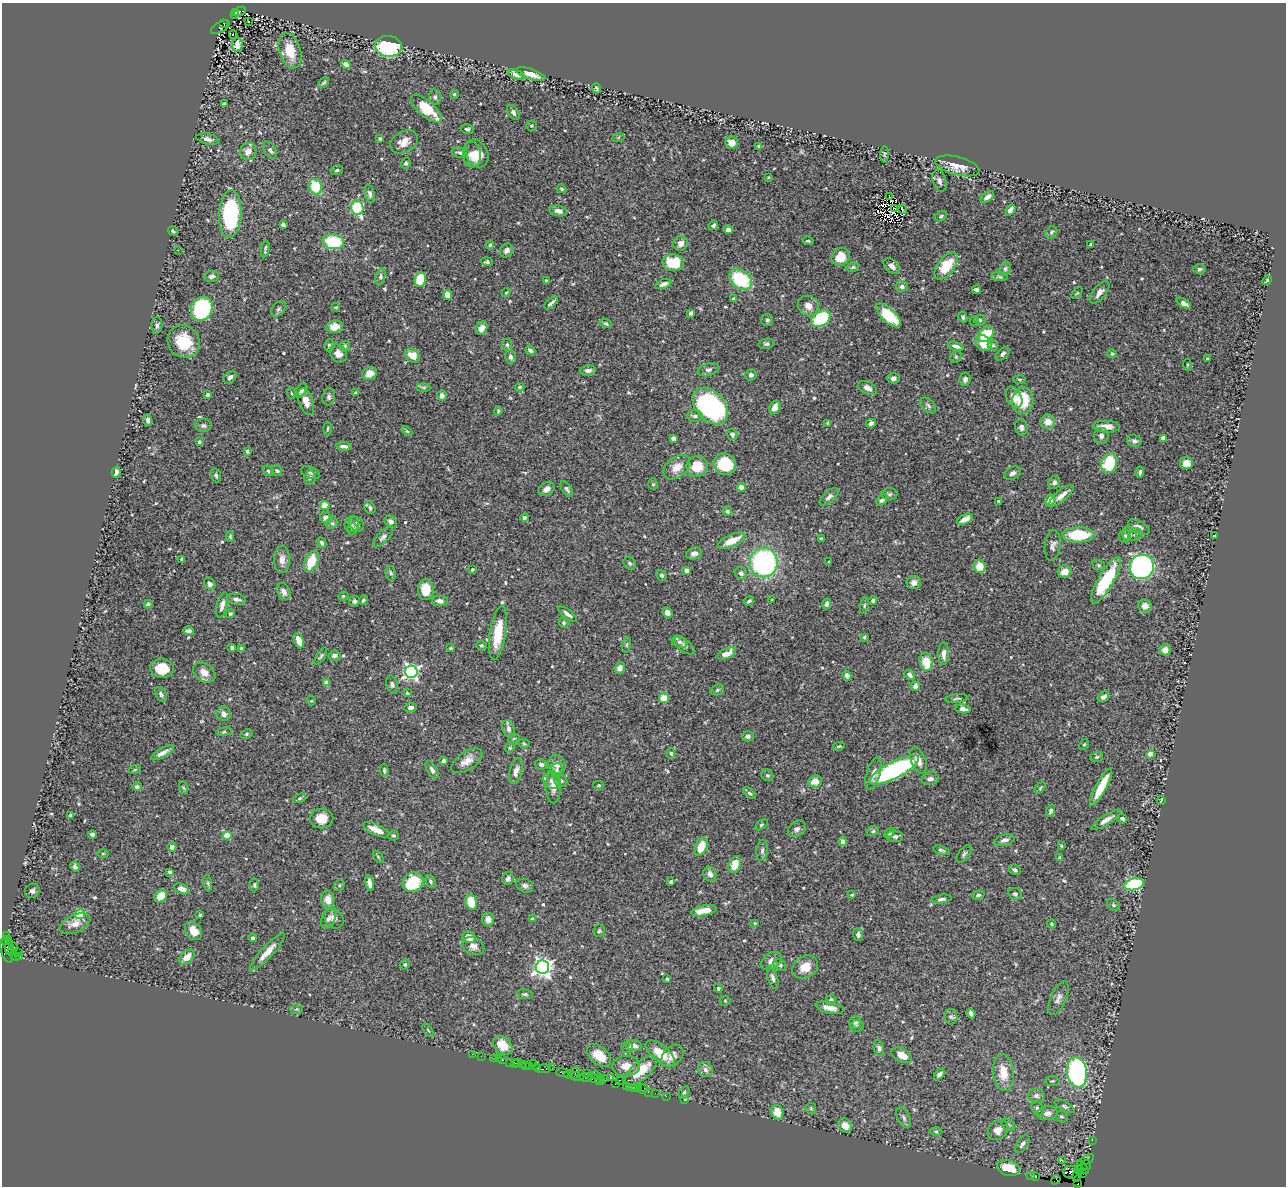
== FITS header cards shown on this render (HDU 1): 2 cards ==
NAXIS1  =                 1284
NAXIS2  =                 1184

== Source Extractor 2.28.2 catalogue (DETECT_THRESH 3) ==
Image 1284 x 1184 px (HDU 1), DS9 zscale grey, 1 PNG px = 1 image px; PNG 1288 x 1188 px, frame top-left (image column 1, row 1184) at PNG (2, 3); each listed source drawn as its Kron ellipse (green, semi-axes under 4 px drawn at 4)
Background 1.76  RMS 0.04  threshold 0.12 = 3 sigma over >= 5 px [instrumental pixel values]
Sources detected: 582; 1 with non-positive FLUX_AUTO (blend fragments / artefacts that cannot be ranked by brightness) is neither listed nor drawn; of the other 581, the 500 brightest by FLUX_AUTO listed and drawn (81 fainter detections omitted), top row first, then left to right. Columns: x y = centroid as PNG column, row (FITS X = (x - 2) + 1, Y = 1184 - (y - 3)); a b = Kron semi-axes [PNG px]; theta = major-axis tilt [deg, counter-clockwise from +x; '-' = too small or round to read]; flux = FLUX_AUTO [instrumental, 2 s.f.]
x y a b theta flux
240 11 6 4 27 860
236 12 3 2 - 210
234 15 2 2 - 240
248 21 3 2 - 12
224 23 3 2 - 260
220 27 10 5 29 820
233 34 4 2 - 7
237 45 7 5 86 16
388 46 13 10 -5 250
290 51 18 10 -72 55
346 64 5 4 - 12
516 74 9 4 -24 11
531 74 15 5 -18 25
324 83 6 4 44 4
596 88 5 2 - 3.7
454 94 4 4 - 4.1
435 97 8 6 -81 8.4
224 104 3 3 - 3.2
426 109 19 8 -40 83
513 112 8 5 -57 8.3
531 126 5 5 - 4
467 129 7 4 -13 5.1
618 138 6 4 20 3.8
208 139 12 5 -12 12
380 139 3 3 - 5
404 142 15 10 29 28
732 143 6 6 - 19
759 146 4 3 - 4.8
270 150 9 5 -57 8.2
248 151 9 8 - 18
460 153 8 5 -7 6.4
477 153 14 11 -61 45
472 154 13 9 -82 28
884 154 8 4 89 3.9
406 163 5 5 - 4.1
957 166 23 9 -14 35
337 170 6 4 18 4.6
768 177 3 2 - 3.4
939 181 11 6 -72 11
315 187 8 6 -68 83
562 189 5 4 - 4.8
370 194 9 5 -77 8.8
889 197 3 3 - 3.9
987 197 8 4 37 13
357 208 7 6 - 200
895 208 3 2 - 6.3
903 209 4 2 - 5.2
1010 210 6 4 50 13
558 211 9 5 -14 14
230 214 24 11 87 320
941 216 6 4 29 5.1
283 225 4 3 - 4.7
713 225 5 4 - 6.8
728 229 5 4 - 8.4
173 231 5 3 - 5.1
1051 232 7 5 52 4.9
808 241 5 3 - 3.7
333 242 11 7 -6 140
681 243 7 7 - 17
490 245 4 4 - 8
1091 245 3 3 - 4.5
265 249 8 2 82 4.1
178 250 2 2 - 9.2
506 250 7 6 - 13
841 257 9 8 - 45
487 262 6 4 -6 4.7
673 263 11 8 -6 100
892 266 9 6 -39 13
946 266 16 8 52 82
853 267 6 4 11 5.2
1005 269 7 5 75 6
1199 269 6 4 2 4.8
211 276 7 5 7 7.7
380 277 9 4 74 5.9
1000 277 8 4 -1 5.7
740 279 12 9 -36 180
420 280 7 5 77 81
546 280 4 3 - 3.3
1267 280 5 3 - 3.5
663 284 8 4 21 11
902 286 6 5 - 8.9
977 290 4 3 - 7.2
1100 292 13 6 50 15
506 293 4 3 - 3.3
1077 293 6 4 44 3.3
447 295 5 4 - 24
734 299 4 3 - 10
551 303 8 3 43 6.6
1184 303 8 4 -31 13
808 306 11 9 -35 23
336 307 4 3 - 2.9
202 309 12 10 62 250
278 309 9 6 52 6
691 313 4 3 - 7.1
888 315 16 7 -43 110
963 317 5 4 - 5.9
821 318 10 7 35 150
767 320 6 6 - 4.9
980 320 5 5 - 4.4
974 321 5 4 - 3
606 323 6 4 -29 4.5
157 325 8 5 88 7.7
335 327 8 6 12 35
482 328 7 5 62 16
986 334 9 6 40 96
184 341 17 15 -52 88
983 343 9 7 -39 60
766 344 8 5 13 5.9
329 345 6 5 - 4.4
507 345 6 5 - 5
993 345 5 4 - 4.3
345 346 5 5 - 3.9
956 346 8 4 -14 11
530 350 5 4 - 7.2
338 354 9 8 - 17
1003 354 8 5 45 7.8
1112 354 4 4 - 3.8
412 355 8 6 -35 34
510 357 7 5 -75 10
956 357 6 5 - 4.2
1208 359 3 3 - 3.9
1187 365 6 3 -83 3.1
588 370 8 5 5 10
708 370 11 6 14 9.5
370 374 7 6 - 32
751 375 6 5 - 6.5
230 377 7 5 42 9.7
893 378 6 5 - 9.8
965 379 7 5 82 6.3
1019 379 6 3 -1 3.2
424 387 7 4 0 4.3
520 387 4 3 - 3.9
868 388 10 6 -26 13
301 390 8 5 56 8.1
291 393 5 3 - 3.4
356 393 3 3 - 4.7
208 395 3 3 - 9.8
442 396 5 4 - 9.5
329 397 9 6 79 7.5
1014 397 11 7 -62 20
1023 400 13 10 85 99
306 402 14 7 -71 27
928 405 9 5 -44 7.5
710 406 21 14 -47 520
775 407 7 5 64 21
498 411 4 4 - 3.1
695 416 7 6 - 8.1
148 420 6 4 -87 7.5
1048 422 7 7 - 25
828 423 3 3 - 3.3
871 423 5 4 - 8.8
203 426 8 6 -1 7.5
1021 427 8 6 -69 8.9
1106 427 14 6 -1 27
328 429 7 3 88 3
407 431 6 3 -44 3
732 434 5 5 - 7.5
1101 436 8 7 - 9.3
673 438 4 4 - 19
1163 438 4 4 - 22
1134 441 7 6 - 8
199 442 4 3 - 8
344 446 8 4 -7 8
247 451 3 3 - 4.3
1109 463 10 7 73 120
1186 463 6 6 - 25
725 464 11 10 - 97
697 466 10 10 - 50
677 467 15 10 39 28
268 471 6 5 - 4
277 471 6 5 - 4.6
116 472 5 4 - 28
1140 472 5 3 - 5
310 473 10 6 -24 7.7
1013 473 9 6 31 9.1
216 475 7 4 -71 4.2
310 478 7 5 83 7.3
1054 483 6 5 - 8.9
653 484 6 5 - 4.2
741 487 4 4 - 45
546 489 8 6 31 16
567 489 9 4 -57 5.6
890 494 8 6 1 5.8
1061 496 15 5 40 21
829 497 11 5 41 9.8
882 500 6 4 41 8.4
1050 500 6 4 69 23
999 501 3 3 - 3.7
325 505 4 4 - 37
370 508 6 5 - 6.8
727 511 5 4 - 5.9
326 518 6 5 - 14
525 518 4 4 - 7.1
965 519 8 5 26 25
391 521 7 5 -36 8.7
332 523 6 5 - 4.9
352 524 8 7 - 8.4
357 524 8 6 -41 6.7
1139 527 12 6 -28 13
352 529 6 5 - 4.7
1129 534 8 6 -25 7.5
1079 535 16 7 0 120
1135 535 7 6 - 7.4
230 536 5 4 - 3.4
1125 536 6 6 - 8
1214 536 3 2 - 3.4
383 537 13 5 46 9.5
821 539 3 3 - 5.4
732 541 15 6 24 42
322 543 6 4 -63 5.7
1053 545 15 8 84 12
694 553 8 6 16 13
182 559 3 3 - 4.8
282 560 13 8 -90 19
311 561 11 6 65 66
764 562 15 14 - 490
829 562 3 3 - 5.4
630 563 7 5 -46 4.9
1099 565 6 5 - 4.2
980 566 6 6 - 41
1142 567 12 12 - 790
472 569 3 3 - 4.5
687 570 4 4 - 23
1065 572 7 6 - 23
391 573 7 5 -78 5.9
741 573 6 5 - 7.7
662 575 5 4 - 5.1
1106 580 26 7 60 200
914 583 7 6 - 18
210 584 6 5 - 11
426 590 10 8 86 51
284 592 9 6 -62 17
343 596 5 4 - 3.3
237 599 9 5 -10 9.9
363 600 5 4 - 5.2
772 600 3 2 - 3.2
354 601 5 5 - 6.3
440 601 8 5 -6 14
749 601 5 3 - 4.6
873 601 5 4 - 5.2
148 604 4 3 - 5.5
826 604 5 4 - 7.2
222 605 13 5 75 14
864 605 8 4 80 4.9
1145 606 7 6 - 20
667 613 5 4 - 13
230 614 4 4 - 4.9
568 614 11 4 -36 10
564 623 5 4 - 4.9
188 631 5 3 - 7.3
498 633 27 8 81 88
864 637 4 3 - 3.9
299 641 8 4 -67 30
679 642 8 5 -21 7.5
481 645 5 5 - 4.4
627 645 8 4 81 4.2
685 646 12 6 -37 7.6
232 647 4 3 - 7.2
242 648 3 3 - 10
451 648 4 3 - 3.1
1165 650 5 5 - 19
727 654 10 5 25 29
944 654 11 5 89 14
321 656 10 4 58 5.2
334 656 6 5 - 9.7
926 662 9 6 -79 62
162 668 12 9 -4 50
620 668 6 5 - 13
411 672 6 6 - 770
204 673 12 8 -35 25
847 675 5 4 - 9.1
910 675 5 4 - 8.2
326 683 4 4 - 28
392 685 9 5 -73 6.6
915 686 5 4 - 13
717 690 7 5 19 5.1
407 693 3 3 - 2.9
161 694 8 5 -60 6.9
1103 697 6 4 33 7.6
664 698 5 5 - 45
957 698 11 3 6 4.6
311 701 5 4 - 3.2
410 707 6 4 7 7.5
963 709 8 4 -8 14
224 714 7 7 - 12
508 729 9 6 -70 11
224 732 8 4 8 3.6
246 734 6 4 28 4.5
748 736 6 5 - 8
514 738 6 3 19 2.9
524 744 6 4 -3 3
1084 744 6 4 66 3.5
839 746 6 3 13 3.5
510 748 5 4 - 3.4
162 753 13 4 29 16
671 753 5 4 - 4.8
1151 754 4 4 - 47
1097 757 6 5 - 4.5
918 760 14 7 -68 22
443 761 4 4 - 12
467 761 18 9 34 27
541 764 6 5 - 6.2
557 764 10 8 -74 16
135 769 6 4 20 3.1
384 770 6 3 -86 4.2
432 770 9 4 -59 8.7
557 770 6 6 - 5.5
894 770 27 8 27 440
516 771 13 6 77 15
873 774 17 7 74 19
767 775 6 5 - 4.9
930 779 9 6 13 12
551 781 9 7 -51 9.6
561 781 7 5 -28 6.9
815 781 7 6 - 23
599 785 5 4 - 3.7
137 787 5 4 - 5.5
553 787 16 7 -89 18
1101 787 21 5 62 77
184 788 6 4 -70 3.2
1040 788 6 4 47 3.5
750 793 7 4 -37 5.1
299 798 7 4 20 3.8
1161 800 4 2 - 3
1051 811 6 4 72 6.8
70 815 4 3 - 3.3
321 818 12 10 0 38
1122 819 5 3 - 5.7
1106 820 17 5 32 17
761 825 7 3 36 3.7
797 829 10 7 36 11
376 830 14 5 -25 30
873 831 6 5 - 5.7
889 833 6 4 49 4.1
92 834 4 3 - 6.7
227 836 4 4 - 80
393 836 5 5 - 4.2
895 836 8 5 -3 7.1
1005 840 10 5 15 10
843 841 4 4 - 13
1061 846 3 3 - 3.8
172 847 4 4 - 9.1
701 847 9 6 69 49
762 850 10 5 84 8
941 850 8 4 -17 5.9
103 854 6 4 -1 3.1
964 854 10 5 54 7.1
378 857 7 3 -55 3.2
1059 858 4 3 - 3.4
735 865 9 5 69 41
75 867 5 3 - 5.9
1015 870 6 4 -27 5.6
169 872 4 3 - 6.1
710 874 7 6 - 12
508 878 6 5 - 9.7
671 881 4 3 - 3.6
413 882 11 9 32 110
431 882 6 5 - 4.8
208 883 8 4 -82 5.2
370 883 8 4 -79 13
1134 884 10 6 12 250
254 885 6 4 90 4.8
339 885 6 5 - 3.8
525 886 8 6 -23 8.4
181 889 8 5 -22 16
32 891 7 7 - 8
1015 894 7 5 -25 5.8
852 895 4 3 - 3.2
978 895 6 4 16 6
161 896 6 6 - 41
328 899 9 6 -85 26
942 899 10 4 7 6.4
471 902 8 5 -75 56
1113 905 7 5 -41 4.5
704 911 13 5 12 42
80 914 5 4 - 160
200 915 4 4 - 3.8
333 918 11 8 -50 15
328 919 10 6 62 11
488 919 6 6 - 16
532 919 4 4 - 3.1
755 923 4 3 - 3.2
75 924 16 8 24 23
1051 924 5 3 - 3.6
193 931 10 7 -54 36
599 931 6 5 - 4.9
858 935 6 5 - 8.1
6 936 4 2 - 150
469 937 7 5 -23 28
253 938 4 3 - 5.8
7 941 5 4 - 340
473 946 11 8 -25 15
9 947 7 4 85 610
14 947 5 3 - 210
6 951 12 5 -73 780
11 952 4 3 - 620
18 952 2 2 - 25
267 952 24 6 47 33
16 957 4 3 - 92
20 957 4 3 - 1400
187 957 9 6 43 27
771 961 11 7 34 15
405 964 5 5 - 4.5
780 965 6 5 - 7.4
542 967 7 6 - 1300
805 967 13 10 30 36
773 978 12 4 -72 8.2
667 979 3 3 - 3.4
718 988 4 4 - 4.5
525 994 8 5 -11 5.8
1058 998 18 7 67 16
831 1000 5 4 - 6.9
725 1001 5 5 - 3.6
830 1008 14 5 -11 22
296 1009 6 5 - 4.5
971 1013 5 3 - 6.8
951 1017 8 6 -84 7.2
855 1022 6 6 - 5.7
857 1026 6 6 - 5
428 1030 7 3 -58 3.5
503 1045 11 8 -42 49
634 1045 8 5 -6 12
627 1047 6 5 - 4.6
879 1048 8 5 -79 6.1
660 1053 18 8 -40 54
472 1054 2 2 - 18
599 1055 14 8 -40 53
902 1055 11 6 -28 24
481 1056 2 2 - 20
672 1056 13 9 48 21
493 1058 2 2 - 56
498 1059 2 2 - 25
502 1060 3 3 - 160
510 1062 2 2 - 24
518 1062 3 2 - 170
514 1063 3 2 - 88
522 1064 2 2 - 89
533 1064 2 2 - 61
526 1065 3 2 - 100
529 1066 2 2 - 130
626 1066 14 10 3 31
538 1068 3 3 - 160
552 1068 2 2 - 98
543 1069 7 3 8 260
641 1070 20 9 42 59
705 1070 8 7 - 12
1003 1072 18 10 -85 44
1077 1072 15 10 -82 460
562 1073 6 3 -14 250
575 1073 7 2 72 500
569 1074 4 3 - 99
586 1074 3 2 - 86
939 1074 6 4 45 10
596 1075 5 3 - 100
577 1076 7 3 -13 380
586 1077 6 3 -12 370
595 1078 7 3 -19 530
604 1078 3 2 - 81
610 1078 3 2 - 190
600 1080 5 3 - 73
619 1080 4 2 - 50
1052 1081 7 5 1 4.2
615 1083 4 3 - 150
627 1087 3 3 - 110
630 1088 3 3 - 150
633 1088 3 2 - 130
638 1089 4 2 - 170
643 1089 5 3 - 320
648 1092 2 2 - 51
684 1092 7 5 63 5.5
655 1093 2 2 - 65
666 1096 2 2 - 30
1036 1096 8 7 - 10
684 1100 3 2 - 55
1064 1106 11 5 -28 7
811 1108 6 5 - 3.8
1037 1108 8 5 -62 5.9
777 1112 7 6 - 41
1047 1113 10 7 6 15
1061 1117 6 6 - 5
904 1118 11 6 -65 8.4
845 1125 7 6 - 26
1008 1125 7 5 -28 5.6
998 1130 11 9 42 23
936 1131 6 4 -1 4
1092 1140 2 2 - 50
1022 1144 10 5 57 13
1087 1159 7 3 30 300
1062 1161 3 2 - 45
1086 1165 5 3 - 120
1083 1167 8 3 -54 490
1008 1168 11 7 -17 73
1078 1169 4 2 - 200
1071 1172 7 6 - 1100
1082 1173 3 2 - 120
1078 1174 8 4 74 430
1031 1176 4 3 - 94
1035 1177 3 3 - 200
1056 1180 5 4 - 130
1078 1184 3 2 - 82
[81 fainter detections neither listed nor drawn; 1 non-positive-flux detection neither listed nor drawn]